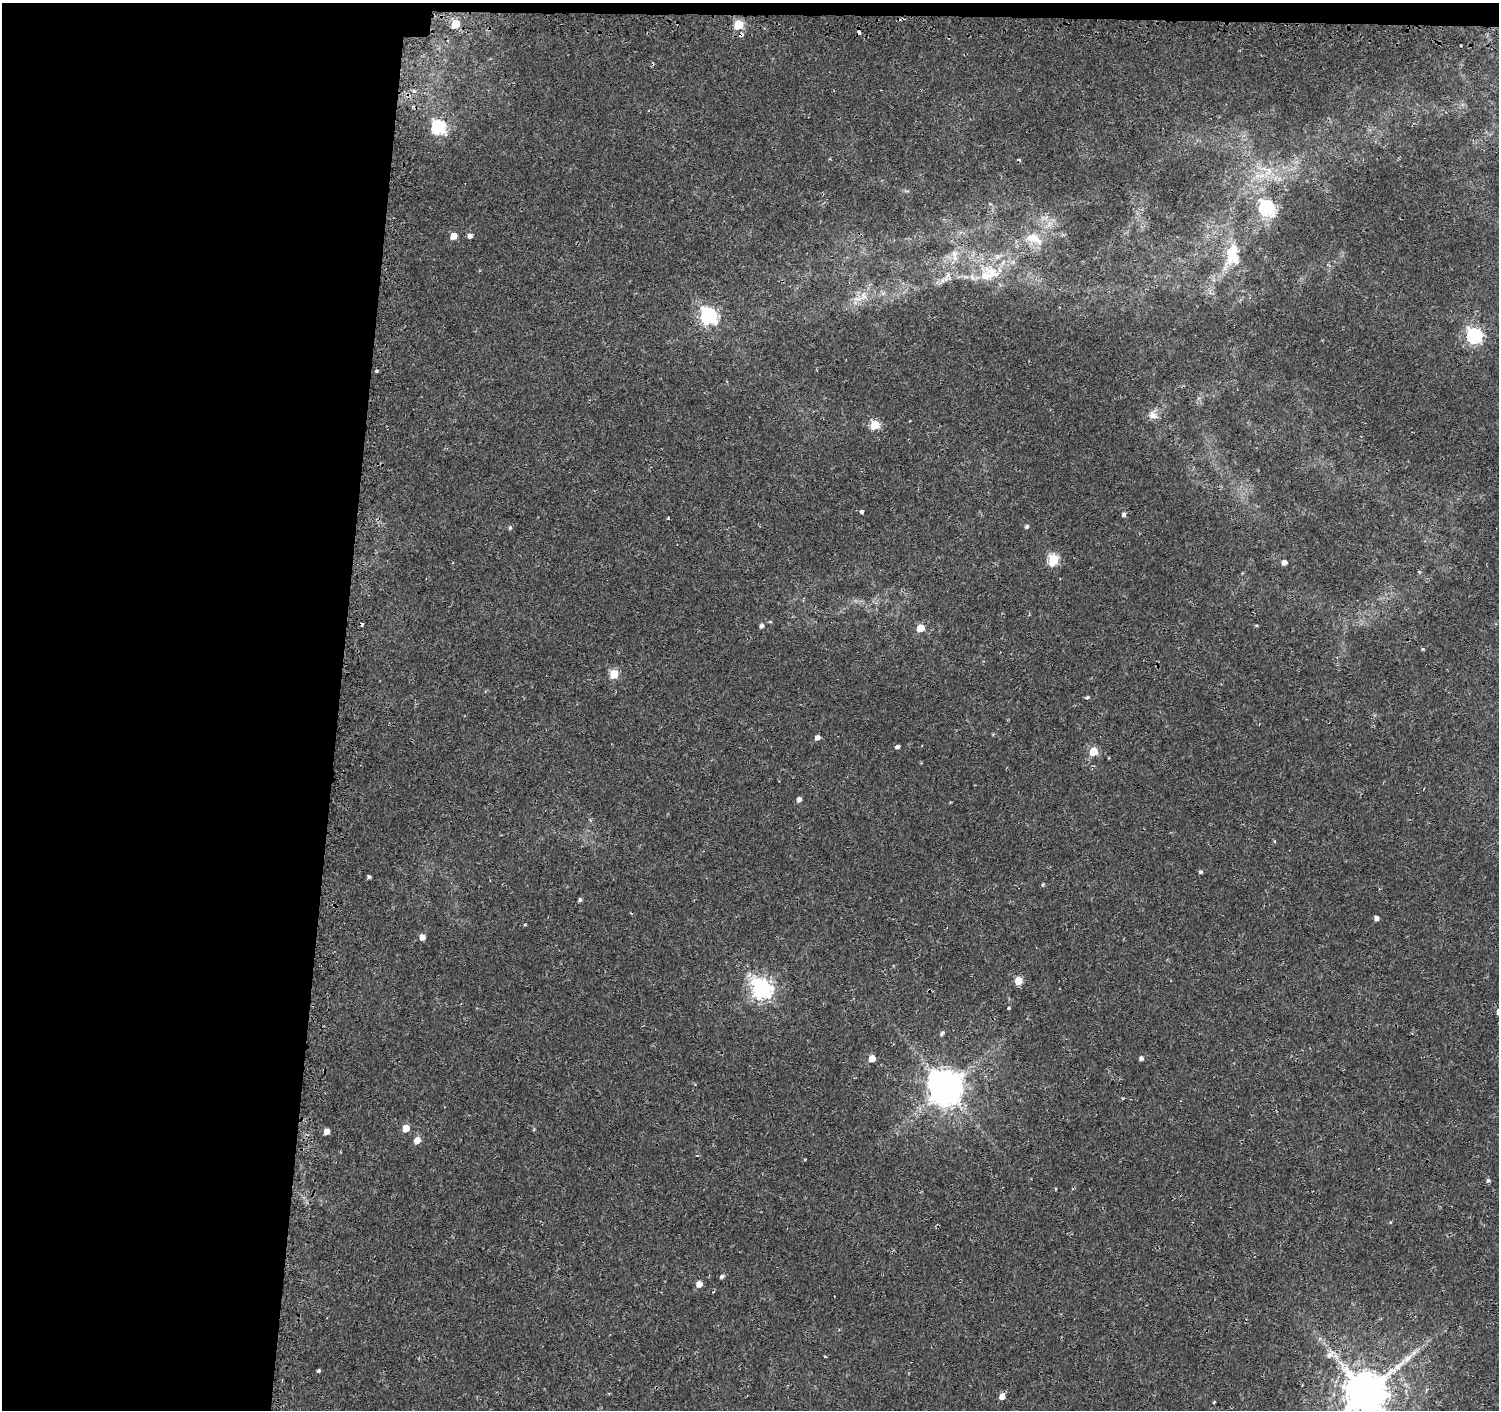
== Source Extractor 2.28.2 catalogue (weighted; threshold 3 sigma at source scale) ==
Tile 1 of 3 x 3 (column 1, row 1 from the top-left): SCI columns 24-1520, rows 3071-4478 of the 4548 x 4787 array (HDU 1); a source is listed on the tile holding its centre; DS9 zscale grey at full resolution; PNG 1501 x 1412 px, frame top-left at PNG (2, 3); no overlay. Shown black and unused: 23% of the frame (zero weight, under 2 of 3 exposures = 3% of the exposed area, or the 3 px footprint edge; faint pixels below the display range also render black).
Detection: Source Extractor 2.28.2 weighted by HDU 2 'WHT'; one run over the whole footprint, this tile lists its part. Background 0.00318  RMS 0.0028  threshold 0.0124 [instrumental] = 3 sigma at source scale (4.5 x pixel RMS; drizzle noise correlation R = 1.50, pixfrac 1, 0.0396/0.0396 arcsec/px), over >= 5 px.
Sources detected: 75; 6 cosmic-ray / hot-pixel residue — not listed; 2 inside a brighter listed object's ellipse — not listed separately; the other 67 listed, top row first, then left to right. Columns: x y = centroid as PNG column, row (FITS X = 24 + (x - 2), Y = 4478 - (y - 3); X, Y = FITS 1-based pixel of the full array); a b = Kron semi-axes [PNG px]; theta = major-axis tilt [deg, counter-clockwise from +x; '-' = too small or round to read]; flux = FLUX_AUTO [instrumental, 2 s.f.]
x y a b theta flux
455 24 5 5 - 10
739 25 6 5 - 13
741 35 4 4 - 2
414 91 5 5 - 0.4
439 127 7 7 - 44
1268 172 19 10 63 4.1
1266 208 7 7 - 56
1050 224 10 5 46 1.3
453 236 5 5 - 3.9
470 236 5 5 - 1
1034 238 29 14 -23 5.3
1232 252 40 17 71 9.9
954 253 11 9 -83 2
989 273 31 23 18 11
947 277 17 7 56 1.9
858 299 17 7 8 2.6
708 316 7 7 - 69
1474 335 7 6 - 64
377 371 3 3 - 0.86
1153 415 14 12 -41 2.2
875 425 5 5 - 15
861 511 4 3 - 5.2
1124 514 5 4 - 0.75
668 518 3 3 - 0.31
1027 526 5 4 - 0.57
510 528 6 4 89 0.49
1053 560 6 5 - 22
1284 562 4 4 - 1.6
770 622 5 3 - 0.27
762 625 5 5 - 0.87
920 628 5 5 - 6.4
1423 649 4 3 - 0.34
614 674 5 5 - 11
1087 697 5 4 - 0.61
817 737 5 5 - 1.2
897 746 4 3 - 4.3
1093 751 5 5 - 8.9
799 799 5 4 - 1.3
1274 841 5 3 - 0.26
1200 872 4 4 - 0.53
369 877 4 3 - 0.56
1042 885 5 3 - 0.32
580 900 4 4 - 0.6
1376 918 4 4 - 1.2
525 924 4 3 - 0.24
422 937 5 4 - 2.1
1018 981 5 5 - 6.7
762 989 8 7 - 150
1008 1008 3 3 - 0.61
942 1033 7 4 49 0.59
872 1058 5 5 - 4.5
1141 1058 4 4 - 0.93
946 1088 12 10 -65 680
406 1128 5 5 - 4.5
327 1131 5 4 - 2.3
417 1140 6 5 - 3.8
805 1159 4 3 - 0.22
1488 1180 5 4 - 0.61
1390 1222 5 3 - 0.22
722 1276 5 4 - 0.71
699 1284 5 4 - 3.3
1330 1354 13 8 56 2
1408 1358 17 8 46 2.7
319 1370 3 3 - 1.3
1366 1393 12 12 - 1400
1002 1396 5 4 - 2.7
1214 1402 4 2 - 0.32
Overlapping masked pixels (flux is a lower limit): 2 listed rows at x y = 741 35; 1474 335
Isophote crosses this tile's border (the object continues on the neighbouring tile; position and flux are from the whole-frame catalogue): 1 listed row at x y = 1366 1393